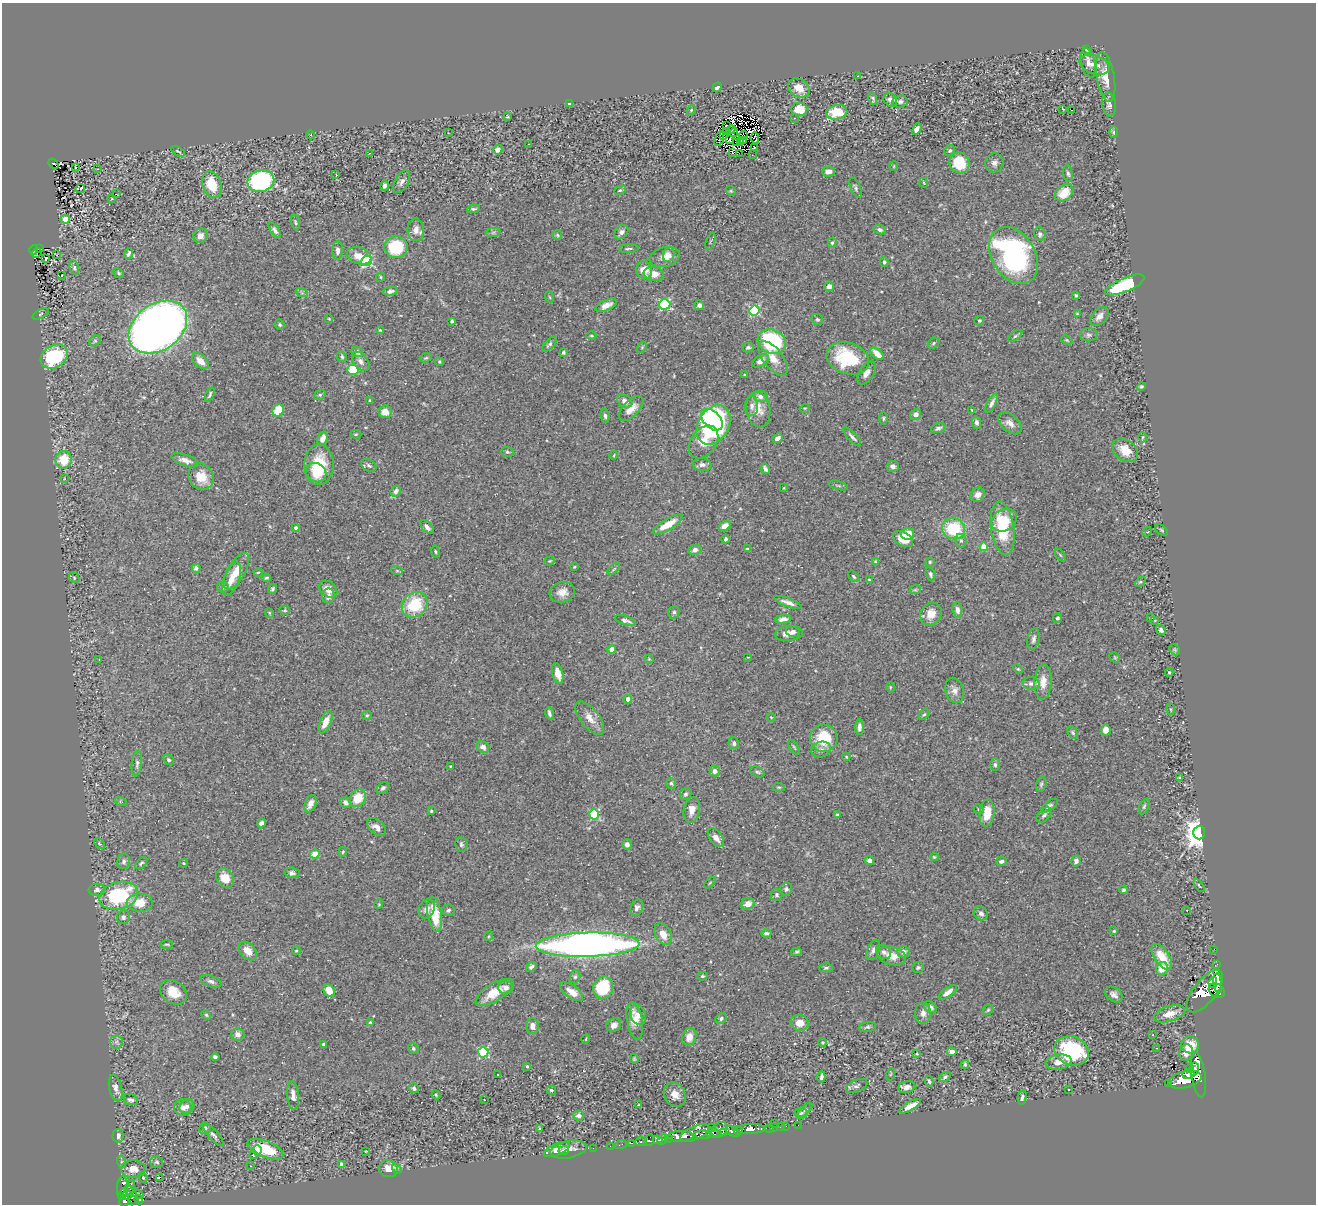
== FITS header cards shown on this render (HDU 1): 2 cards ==
NAXIS1  =                 1314
NAXIS2  =                 1202

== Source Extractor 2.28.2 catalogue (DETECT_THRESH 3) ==
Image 1314 x 1202 px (HDU 1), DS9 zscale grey, 1 PNG px = 1 image px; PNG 1318 x 1206 px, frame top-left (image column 1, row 1202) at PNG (2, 3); each listed source drawn as its Kron ellipse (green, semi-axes under 4 px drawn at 4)
Background 0.482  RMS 0.031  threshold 0.0931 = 3 sigma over >= 5 px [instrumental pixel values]
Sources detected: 495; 9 with non-positive FLUX_AUTO (blend fragments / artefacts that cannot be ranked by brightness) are neither listed nor drawn; the other 486 listed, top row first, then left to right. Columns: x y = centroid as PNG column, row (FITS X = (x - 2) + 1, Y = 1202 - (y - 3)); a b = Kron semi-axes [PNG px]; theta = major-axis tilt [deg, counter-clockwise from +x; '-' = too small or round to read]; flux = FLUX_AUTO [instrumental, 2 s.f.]
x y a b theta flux
1087 50 4 3 - 2.8
1088 63 15 7 -77 14
1095 65 16 9 -19 22
858 76 2 2 - 1.6
1106 77 25 9 -80 32
717 87 5 3 - 6
799 88 11 8 -30 24
873 99 6 3 -72 3.9
890 100 7 6 - 9.3
900 101 7 6 - 6.3
570 104 4 3 - 3.3
1109 105 12 7 -82 7.6
799 109 8 6 -3 35
1063 109 3 2 - 1.4
691 110 5 4 - 2.4
1071 110 3 3 - 31
837 112 11 7 11 73
507 117 3 2 - 2.2
794 118 2 2 - 1.2
727 125 2 2 - 2.1
917 129 6 4 62 8.6
731 130 4 2 - 0.64
727 132 3 2 - 4.2
734 132 5 2 - 0.21
1114 132 6 4 -89 2.8
448 133 3 3 - 1
311 135 4 3 - 1.6
724 135 3 2 - 2.9
743 135 5 2 - 1.9
755 138 6 3 -83 1
719 139 8 2 70 3.5
730 139 3 2 - 4.5
744 141 2 2 - 0.79
737 143 4 2 - 7
741 143 4 2 - 2.9
528 144 3 2 - 2.7
754 148 3 2 - 1.1
498 150 5 4 - 15
950 150 6 5 - 3.9
178 151 8 2 -30 2.5
369 153 2 2 - 1.7
732 153 3 3 - 6.6
739 153 2 2 - 2.7
752 155 2 2 - 1.2
959 163 10 10 - 64
994 163 10 9 - 9.3
53 164 6 3 -42 9.5
894 166 5 3 - 1.7
75 168 3 2 - 1.7
97 169 3 2 - 3
828 172 6 5 - 14
1068 173 9 4 -79 5
336 175 3 2 - 2
261 181 13 10 12 260
402 182 12 6 60 9.1
924 183 5 3 - 1.8
212 185 13 9 -72 57
385 186 5 4 - 6.8
855 188 11 5 -68 4.9
80 189 5 3 - 38
620 190 6 4 28 2.6
731 191 6 4 -43 2.7
1064 193 10 7 40 38
116 194 2 2 - 3.9
112 198 2 2 - 2.6
473 209 6 3 9 3.4
65 219 5 4 - 48
295 222 8 4 -78 3.1
275 230 9 4 -55 6.1
416 230 11 8 -84 15
880 230 6 4 -22 5.4
493 232 7 4 2 3.9
621 232 8 6 49 7.4
1040 234 7 5 -81 5.1
557 235 5 5 - 2.8
200 236 7 6 - 14
710 241 9 3 68 2.6
832 243 5 4 - 3.2
396 247 11 11 - 120
39 249 3 2 - 3
628 249 10 3 4 3.9
34 250 5 3 - 13
337 250 9 5 89 7.8
37 253 5 2 - 0.28
56 254 4 2 - 1.6
128 254 5 3 - 4.3
669 255 7 5 69 6.7
1013 255 30 21 -58 410
359 256 12 8 -16 24
665 257 15 10 15 21
46 259 3 2 - 1.9
366 261 5 5 - 230
884 262 4 4 - 3.4
74 268 7 4 -75 3.9
644 270 9 8 - 32
119 273 5 4 - 3.2
654 274 10 7 -7 23
61 275 4 3 - 31
381 277 5 3 - 2
1125 285 21 7 23 140
829 286 5 4 - 8.4
390 291 7 4 8 7.2
302 293 6 4 -18 3.5
1076 295 3 3 - 2.7
549 297 6 3 -69 2.1
665 304 5 5 - 200
606 305 11 5 25 15
699 305 5 5 - 7.3
754 310 5 5 - 200
41 314 9 3 28 3
1077 314 3 2 - 1.6
1099 316 11 7 47 12
329 319 4 3 - 1.6
817 319 6 5 - 3.5
452 321 4 3 - 4.5
979 321 5 4 - 3.4
280 325 5 5 - 3.9
158 327 32 23 36 2100
380 330 4 2 - 1.9
1089 335 9 6 2 5.7
591 336 5 3 - 2.2
1015 336 8 4 36 3.7
1067 340 6 3 -25 2.2
95 341 6 5 - 3.5
772 341 15 11 -26 200
934 343 6 5 - 2.9
549 344 9 4 45 4.8
642 347 6 4 58 2.6
748 348 6 5 - 5.3
357 352 6 5 - 8.5
563 352 4 4 - 3.9
877 354 8 4 -42 26
54 357 14 11 31 150
342 357 6 4 -61 3.8
426 358 6 4 20 2.8
773 358 20 9 -52 29
848 358 22 15 -18 140
200 361 10 6 -42 19
361 361 11 7 -50 9.5
761 361 9 5 32 14
439 362 4 3 - 2.3
353 370 5 5 - 52
866 373 13 7 57 12
744 375 3 2 - 1.8
1141 387 4 4 - 3.1
210 395 7 3 64 3.4
320 395 6 4 21 3.6
760 396 7 5 -10 8.7
370 400 3 3 - 2.1
625 401 8 6 -29 11
992 403 10 4 62 7.4
752 406 10 6 87 7.7
631 408 16 8 46 20
805 408 5 3 - 1.7
758 409 18 12 -81 28
278 410 6 5 - 46
972 410 3 2 - 1.7
385 412 6 6 - 18
916 414 6 5 - 9.3
605 416 7 4 -79 5.6
883 418 6 4 -86 2.9
712 420 13 8 -45 110
976 422 6 4 -77 6.3
1010 423 14 8 -41 13
714 425 21 15 59 350
938 428 7 4 16 5.2
356 434 5 4 - 2.4
852 437 12 3 -47 6
1143 437 5 3 - 2.3
323 438 7 5 68 16
777 438 5 4 - 9.9
704 442 18 12 54 37
1125 450 14 10 -40 31
507 452 6 5 - 3.8
614 455 4 2 - 1.6
64 460 8 8 - 54
185 460 14 5 -17 13
319 465 20 14 89 64
369 465 8 5 -33 5.9
702 465 9 6 -5 8.1
893 466 6 5 - 10
765 469 5 3 - 5.5
316 473 10 9 - 53
201 477 14 12 -55 34
65 479 3 2 - 2.7
838 485 10 3 -15 3.3
784 488 3 3 - 1.5
396 491 6 5 - 7.1
978 495 8 6 47 11
1004 520 13 10 32 33
667 525 17 5 30 39
725 526 6 4 37 15
427 527 8 5 -46 8.5
296 528 4 4 - 4.6
1002 528 27 11 -81 110
954 529 12 10 -20 110
1161 530 7 4 -37 3.1
1147 532 5 4 - 2.1
907 534 6 5 - 38
725 539 4 3 - 4.3
903 539 11 7 -31 33
961 541 7 5 -75 5.3
984 547 4 4 - 53
747 549 3 3 - 2.4
695 550 6 5 - 8.9
435 551 6 4 -81 2.8
1060 555 7 3 -53 2.7
550 561 5 4 - 2.5
875 562 4 3 - 2.6
930 562 5 4 - 2.5
574 567 4 3 - 1.8
196 568 4 4 - 7.1
614 569 8 3 45 2.4
236 571 20 8 60 31
397 571 6 4 -18 2.5
258 572 4 3 - 2
930 574 7 4 -73 3.9
854 576 6 4 -51 3.7
74 578 5 4 - 2.8
266 578 4 3 - 2.8
231 579 17 7 69 23
869 580 4 3 - 2
1140 582 6 4 43 2.4
223 587 6 5 - 6.8
272 589 5 4 - 3.7
328 589 10 7 -39 18
915 590 6 3 18 2.5
562 592 13 10 16 19
328 596 7 6 - 11
788 602 14 4 -20 12
415 605 14 11 47 98
285 610 5 4 - 2.8
957 610 8 5 -85 8.4
674 612 6 5 - 4.4
269 613 5 4 - 2.5
931 614 12 10 61 23
1057 618 5 4 - 3.7
1150 618 3 2 - 1.6
783 619 8 4 8 9.5
625 620 11 4 -17 7.5
1155 620 4 2 - 1.4
1161 630 5 4 - 5.7
793 632 7 5 -10 5.3
789 633 14 7 4 14
1034 639 11 6 80 7.6
612 649 4 4 - 24
1175 650 6 4 -46 3.1
748 657 4 2 - 1.4
1115 657 5 5 - 2.5
99 659 3 2 - 2.1
649 659 4 4 - 2.1
1018 669 6 3 -44 2.3
1169 672 4 4 - 2
558 673 10 5 -75 20
1043 682 17 8 87 21
1031 683 8 6 -10 6.2
890 687 5 3 - 2.1
955 690 13 9 -75 13
628 699 4 4 - 22
1171 709 6 4 -88 2.8
549 713 6 3 -75 5
924 714 6 4 51 3.2
367 715 5 4 - 2.6
771 717 4 3 - 1.4
590 718 20 9 -51 20
326 722 12 5 67 23
859 727 7 4 89 7.9
1105 730 5 5 - 13
1073 733 7 4 -59 3.4
824 738 14 14 - 79
734 743 6 5 - 5.3
483 747 6 5 - 9.8
794 747 8 3 -57 2.8
821 750 10 7 16 8.7
846 757 4 3 - 2.1
169 760 6 5 - 4.5
137 763 13 5 83 6.6
995 765 6 5 - 4.1
450 766 3 2 - 1.6
715 771 5 5 - 8.8
757 772 7 4 -26 3.5
1180 778 3 3 - 2.7
671 783 6 4 -72 3.5
1041 784 7 5 74 3.8
779 787 6 4 -6 2.9
383 788 7 5 42 5.1
686 794 6 5 - 4.2
358 798 9 7 51 48
121 802 6 3 -18 2.8
346 802 6 5 - 6.6
310 804 9 5 65 13
1049 806 10 4 35 5
1144 806 8 4 65 4
979 809 5 4 - 3.2
692 810 13 8 79 18
431 811 3 3 - 2.2
987 813 13 7 84 37
594 814 5 5 - 110
837 814 4 2 - 1.7
1044 815 9 5 45 5.7
262 823 5 4 - 7.5
376 827 11 6 -42 13
1199 833 7 6 - 2600
716 838 11 6 -53 15
100 844 6 4 -43 2.6
461 844 7 6 - 4.9
627 844 5 5 - 8.1
343 852 5 3 - 2.1
315 854 4 4 - 45
934 857 4 3 - 2
870 860 4 4 - 6.1
124 861 8 6 78 6.8
1001 861 5 4 - 6.2
1076 861 5 5 - 7.3
141 863 7 4 44 3.8
183 863 4 4 - 2.2
292 873 8 5 -9 5.2
225 878 10 8 -57 31
710 883 7 2 45 1.7
1199 885 7 3 -56 2.1
786 889 6 6 - 4.6
97 890 8 6 5 9.2
1123 890 4 4 - 4.3
776 895 6 6 - 4.6
119 896 20 13 15 190
140 903 13 9 -1 40
379 904 5 3 - 1.7
748 904 7 5 22 13
637 908 8 6 62 7.2
427 909 10 7 64 12
448 910 6 5 - 4.7
1187 910 2 2 - 1.7
981 913 7 6 - 8.1
435 914 18 7 -80 55
123 917 7 6 - 5.3
1114 931 4 4 - 3
766 933 5 3 - 4.6
663 934 11 7 -61 24
489 936 5 3 - 1.9
167 944 6 3 0 2.5
588 945 52 12 2 1300
1214 949 2 2 - 0.94
873 950 10 6 68 8.4
248 951 11 7 -45 21
296 951 4 4 - 2
796 952 5 4 - 3.1
884 952 8 6 -38 7.1
903 952 6 5 - 7.7
892 956 15 9 -16 22
1162 957 14 7 -56 41
1217 964 4 2 - 5.4
531 967 6 4 37 5.5
826 968 7 4 1 3.7
918 968 6 5 - 3.8
1162 969 7 5 62 31
702 976 5 4 - 2.5
575 977 6 5 - 4.2
211 981 11 5 -19 6.7
1213 983 5 4 - 330
1218 983 10 4 -83 610
506 987 8 6 -13 8.4
603 988 11 10 - 110
329 990 7 5 -61 26
1205 991 25 11 51 950
1217 991 9 6 -37 810
173 992 14 11 -36 35
494 992 21 9 31 38
572 992 13 6 -36 23
948 992 11 4 36 14
1114 994 10 7 -33 8.9
930 1007 7 5 -39 12
988 1010 6 4 45 2.9
923 1013 10 8 -90 11
1169 1014 16 7 17 21
206 1015 5 4 - 2.5
638 1015 10 7 -71 10
721 1018 6 5 - 4.2
635 1021 19 7 -80 25
370 1023 4 4 - 5
800 1023 9 8 - 22
614 1025 7 6 - 12
532 1026 8 6 -89 12
867 1027 9 5 9 4.3
238 1034 6 6 - 9.7
1153 1035 4 2 - 1.3
689 1037 9 7 70 21
586 1039 4 3 - 1.6
116 1042 6 6 - 5.9
823 1042 4 3 - 2.8
323 1044 3 3 - 3.1
1190 1045 9 8 - 45
413 1048 6 5 - 3.8
1156 1048 2 2 - 1.5
1072 1051 17 14 -21 200
483 1052 5 5 - 180
952 1052 4 4 - 14
1186 1053 8 6 79 14
917 1054 3 2 - 1.6
215 1057 4 3 - 4.3
634 1059 5 3 - 2.1
1058 1062 13 7 9 18
965 1064 4 3 - 3.2
527 1066 3 3 - 2.4
1190 1068 4 3 - 150
1194 1069 7 3 82 380
891 1074 6 4 70 2.4
1189 1074 6 5 - 480
498 1075 3 3 - 10
1198 1075 22 7 -81 1800
821 1077 5 3 - 4.5
945 1077 6 4 31 4
1185 1080 17 8 14 1800
929 1081 5 3 - 3.1
1169 1084 3 3 - 26
856 1086 11 6 23 5.6
907 1087 9 5 11 11
116 1088 14 6 -77 11
414 1088 5 4 - 6
551 1090 5 4 - 3
1069 1090 3 2 - 3.2
293 1095 14 6 -85 15
436 1095 4 3 - 2.4
675 1095 12 10 -55 20
1022 1097 7 4 79 4.3
131 1100 7 5 -19 6.9
484 1100 3 2 - 2.8
639 1105 3 2 - 1.7
187 1106 8 6 38 8
910 1106 12 4 29 19
183 1107 9 8 - 13
805 1110 9 4 45 4
801 1113 7 5 9 4.5
579 1116 5 5 - 7.9
775 1123 3 2 - 24
798 1125 2 2 - 4.8
786 1126 3 2 - 3.5
711 1127 3 2 - 6.1
774 1127 3 3 - 2.4
780 1127 2 2 - 4.4
205 1128 6 5 - 6.5
769 1128 2 2 - 3.7
540 1129 3 3 - 2.2
750 1129 15 5 2 780
719 1130 9 7 39 210
738 1130 4 3 - 320
733 1131 8 4 -21 300
724 1132 4 3 - 59
695 1133 15 6 23 460
712 1133 6 5 - 140
213 1135 14 5 -47 7
703 1135 8 4 -1 210
118 1136 7 5 89 9.1
681 1136 13 5 3 760
663 1139 6 4 44 200
669 1139 4 3 - 120
649 1140 6 4 67 100
658 1140 5 3 - 150
641 1142 6 3 5 65
631 1143 3 2 - 13
621 1144 6 2 18 5.3
610 1146 2 2 - 2.5
593 1148 3 2 - 1.6
265 1149 19 8 -22 88
568 1149 18 8 12 16
257 1150 5 4 - 14
557 1150 14 6 23 19
564 1150 5 4 - 4
366 1151 4 2 - 1.3
253 1155 4 3 - 1.3
122 1162 6 4 -71 3.1
157 1162 6 5 - 4.8
342 1165 4 4 - 20
251 1166 4 3 - 1.2
133 1169 12 9 0 22
388 1169 9 8 - 20
397 1169 6 4 -53 3
143 1178 5 4 - 2.7
159 1178 3 3 - 41
131 1184 2 2 - 17
122 1188 12 5 87 30
126 1191 7 4 19 110
138 1194 6 4 -29 2.3
127 1195 4 3 - 100
133 1199 15 3 -67 69
139 1200 4 3 - 31
124 1201 6 5 - 180
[9 non-positive-flux detections neither listed nor drawn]